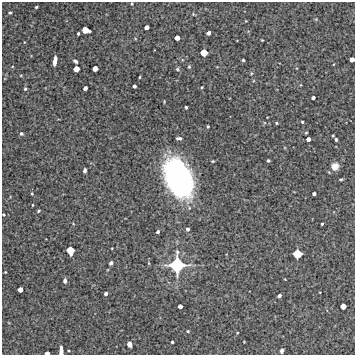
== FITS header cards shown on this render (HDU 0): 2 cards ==
NAXIS1  =                  353 /Length X axis
NAXIS2  =                  353 /Length Y axis

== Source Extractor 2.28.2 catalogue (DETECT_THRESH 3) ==
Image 353 x 353 px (HDU 0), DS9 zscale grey, 1 PNG px = 1 image px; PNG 357 x 357 px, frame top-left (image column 1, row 353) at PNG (2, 2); no overlay
Background 6030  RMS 240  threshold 714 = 3 sigma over >= 5 px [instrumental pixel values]
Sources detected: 69; all 69 listed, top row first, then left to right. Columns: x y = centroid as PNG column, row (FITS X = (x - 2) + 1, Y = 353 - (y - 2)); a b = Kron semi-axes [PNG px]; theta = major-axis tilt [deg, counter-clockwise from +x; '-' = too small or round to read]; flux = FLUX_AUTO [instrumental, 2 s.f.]
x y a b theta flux
132 4 3 2 - 1.4e+04
36 7 3 3 - 1.8e+04
10 13 4 4 - 2.2e+04
193 14 4 3 - 1.6e+04
246 21 3 2 - 1.1e+04
147 27 4 4 - 8.5e+04
85 30 6 5 - 2.0e+05
78 33 3 3 - 2.3e+04
209 33 4 3 - 5.8e+04
177 38 4 4 - 1.1e+05
262 40 3 2 - 1.2e+04
24 42 4 3 - 1.2e+04
204 53 5 5 - 2.2e+05
352 59 4 4 - 9.5e+04
243 60 3 3 - 1.9e+04
55 61 8 3 82 1.1e+05
75 61 4 3 - 3.6e+04
189 67 4 4 - 1.8e+04
95 68 4 4 - 1.2e+05
76 69 5 4 - 1.5e+05
177 69 5 4 - 2.1e+04
21 75 4 3 - 1.2e+04
140 77 3 2 - 1.3e+04
134 86 4 3 - 4.8e+04
202 87 3 3 - 1.3e+04
85 88 4 3 - 4.5e+04
25 89 4 4 - 2.4e+04
313 98 3 3 - 4.6e+04
186 107 3 3 - 2.3e+04
302 122 3 2 - 1.9e+04
276 123 3 3 - 1.5e+04
208 126 3 3 - 2.1e+04
306 133 3 3 - 1.5e+04
21 134 5 5 - 3.1e+04
179 138 5 3 - 4.0e+04
308 139 4 4 - 7.0e+04
336 139 3 3 - 2.6e+04
268 160 4 3 - 3.0e+04
213 161 3 2 - 1.4e+04
335 166 7 6 - 1.5e+05
85 170 4 3 - 3.7e+04
178 178 32 20 -71 3.9e+06
341 179 6 3 1 1.9e+04
32 193 4 3 - 1.6e+04
314 194 4 3 - 4.6e+04
32 205 3 2 - 1.3e+04
38 211 4 3 - 1.9e+04
3 215 3 3 - 1.9e+04
322 224 3 3 - 2.0e+04
188 229 4 3 - 3.8e+04
158 232 4 3 - 3.4e+04
70 251 6 5 - 2.7e+05
297 254 6 6 - 3.4e+05
111 263 4 3 - 3.5e+04
177 265 15 13 86 9.8e+05
5 272 3 3 - 1.2e+04
65 281 6 4 80 4.2e+04
20 290 4 4 - 1.1e+05
106 294 4 3 - 4.9e+04
279 296 4 3 - 5.1e+04
180 306 4 4 - 7.2e+04
343 306 5 4 - 1.3e+05
188 331 4 3 - 1.6e+04
237 333 4 3 - 1.2e+04
172 342 3 3 - 2.3e+04
129 344 5 4 - 6.5e+04
61 350 9 4 -88 1.1e+05
282 351 4 3 - 4.8e+04
47 353 4 3 - 8.0e+04
At the frame edge (FLAGS 8, measured only in part): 4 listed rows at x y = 352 59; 3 215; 61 350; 47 353